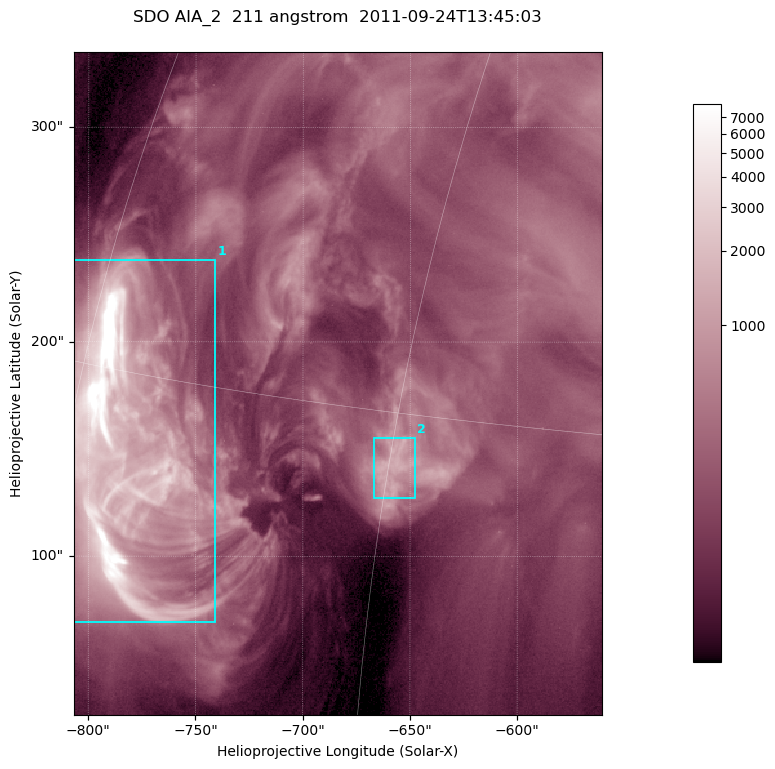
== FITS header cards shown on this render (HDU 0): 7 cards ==
TELESCOP= 'SDO     '           /
INSTRUME= 'AIA_2   '           /
WAVELNTH=                  211 /
WAVEUNIT= 'angstrom'           /
DATE-OBS= '2011-09-24T13:45:03.27' /
CTYPE1  = 'HPLN-TAN'           /
CTYPE2  = 'HPLT-TAN'           /

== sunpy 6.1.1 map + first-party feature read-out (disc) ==
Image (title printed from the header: SDO AIA_2  211 angstrom  2011-09-24T13:45:03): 410 x 514 px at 0.601 arcsec/px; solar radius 957 arcsec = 1592 px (partial field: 2.6% of the solar disc is inside the frame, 100% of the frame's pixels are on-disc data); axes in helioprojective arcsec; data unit not stated in the header (colour bar unlabelled)
Pointing: header CRPIX1/2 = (2038.91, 2046.17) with CRVAL1/2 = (0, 0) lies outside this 410 x 514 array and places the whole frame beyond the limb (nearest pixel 1.4 R_sun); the SolarSoft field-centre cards XCEN/YCEN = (-683.7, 180.7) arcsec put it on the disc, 1324 arcsec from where CRPIX/CRVAL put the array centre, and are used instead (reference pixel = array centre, CRVAL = XCEN/YCEN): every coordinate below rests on XCEN/YCEN
Orientation: roll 0.0565 deg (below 1 deg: not rotated)
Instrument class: DISC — disc imager (sunpy class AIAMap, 211 A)
Bright regions (active regions / flare kernels): reference = the on-disc median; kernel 3 px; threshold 5 sigma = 816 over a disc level ~241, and >= 1.15x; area >= 210 px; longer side >= 5 px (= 3 arcsec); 2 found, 2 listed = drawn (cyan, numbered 1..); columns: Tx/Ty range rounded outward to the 2 arcsec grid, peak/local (2 s.f.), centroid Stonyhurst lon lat
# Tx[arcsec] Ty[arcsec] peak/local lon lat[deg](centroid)
1 -808..-740 68..238 67 -57 +13
2 -668..-646 126..156 6.2 -45 +14